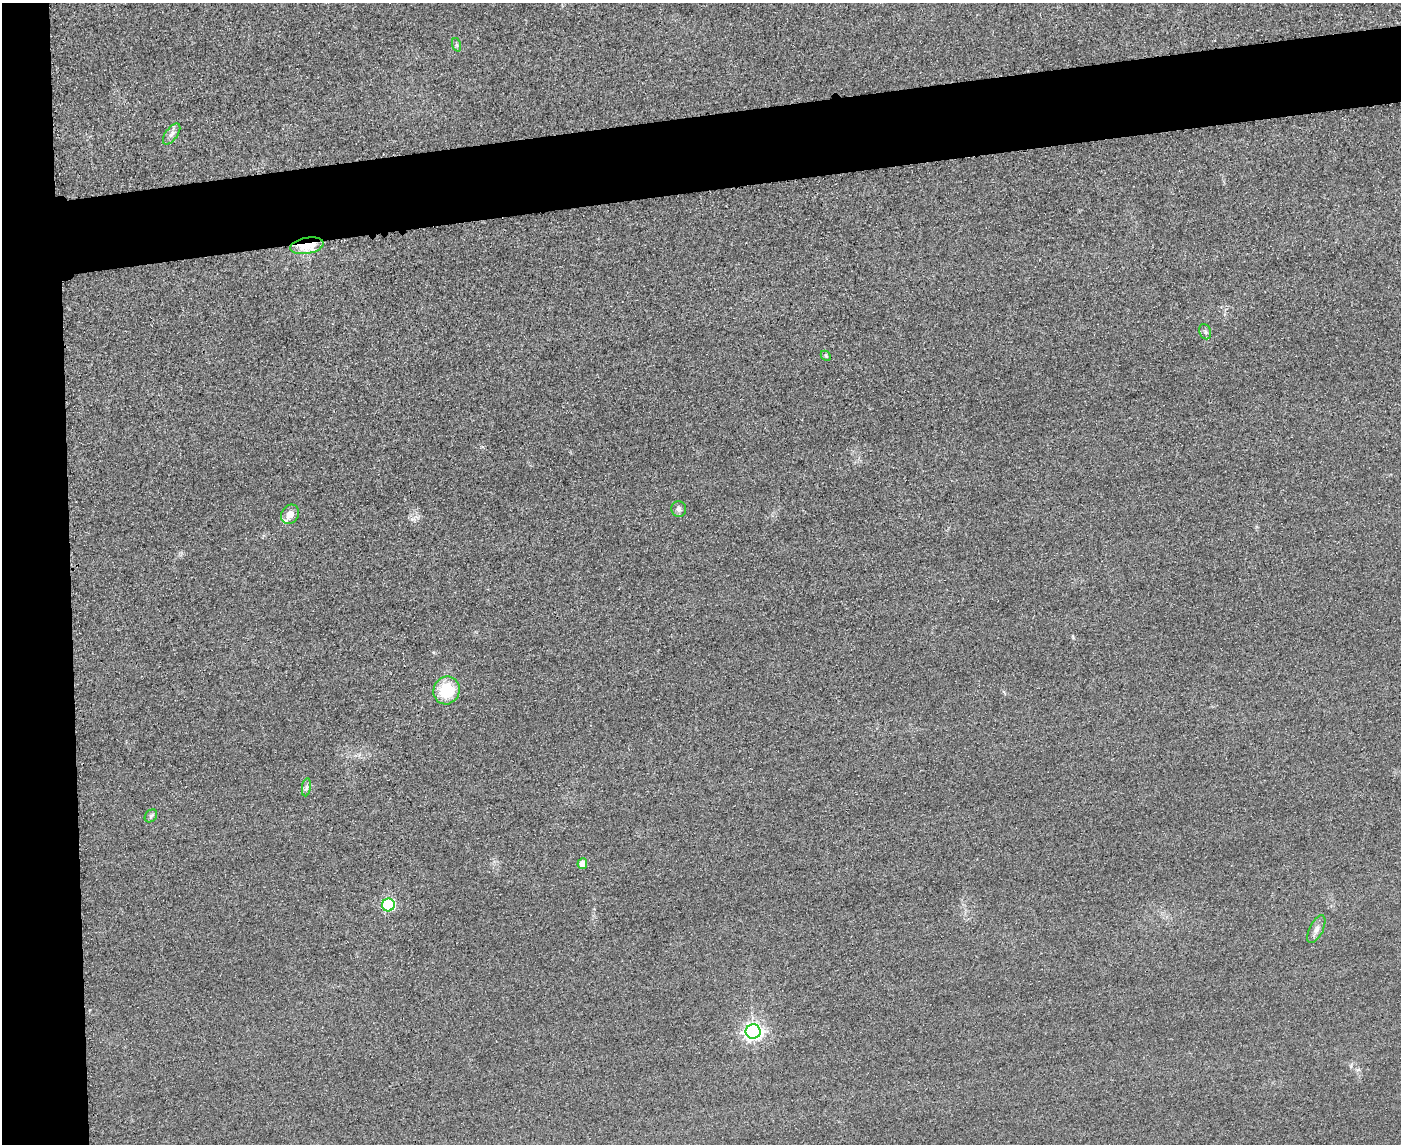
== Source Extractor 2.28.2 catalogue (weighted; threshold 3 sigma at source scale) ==
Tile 7 of 3 x 4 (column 1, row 3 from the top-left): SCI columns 253-1651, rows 1166-2307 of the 4592 x 4615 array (HDU 1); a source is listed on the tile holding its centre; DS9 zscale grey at full resolution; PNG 1403 x 1146 px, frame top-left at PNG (2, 3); each listed source drawn as its Kron ellipse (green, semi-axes under 4 px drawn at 4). Shown black and unused: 11% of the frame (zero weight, under 3 of 4 exposures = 3% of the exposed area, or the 3 px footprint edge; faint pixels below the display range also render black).
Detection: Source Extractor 2.28.2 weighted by HDU 2 'WHT'; one run over the whole footprint, this tile lists its part. Background 0.0645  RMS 0.017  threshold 0.0772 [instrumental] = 3 sigma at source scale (4.5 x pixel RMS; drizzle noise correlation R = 1.50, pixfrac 1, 0.05/0.05 arcsec/px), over >= 5 px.
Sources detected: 14; all 14 listed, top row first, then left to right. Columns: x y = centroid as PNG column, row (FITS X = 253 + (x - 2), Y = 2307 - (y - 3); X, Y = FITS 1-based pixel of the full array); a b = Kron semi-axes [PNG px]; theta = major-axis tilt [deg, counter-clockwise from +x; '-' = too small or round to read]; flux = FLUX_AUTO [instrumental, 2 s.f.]
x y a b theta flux
457 45 7 4 -71 2.9
172 134 12 6 54 7.5
307 246 17 8 10 65
1205 332 8 5 -69 3.9
826 356 6 4 -46 2.6
679 509 8 7 - 6.3
290 514 10 8 57 18
446 690 14 13 - 66
306 787 9 4 81 4.6
151 816 7 5 48 3.5
582 864 5 5 - 18
388 905 6 6 - 170
1316 929 15 6 63 9.3
753 1031 7 7 - 690
Overlapping masked pixels (flux is a lower limit): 1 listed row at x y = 307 246
Unlisted compact peaks at least as high as the median listed source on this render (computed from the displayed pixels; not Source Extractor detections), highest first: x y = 412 519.